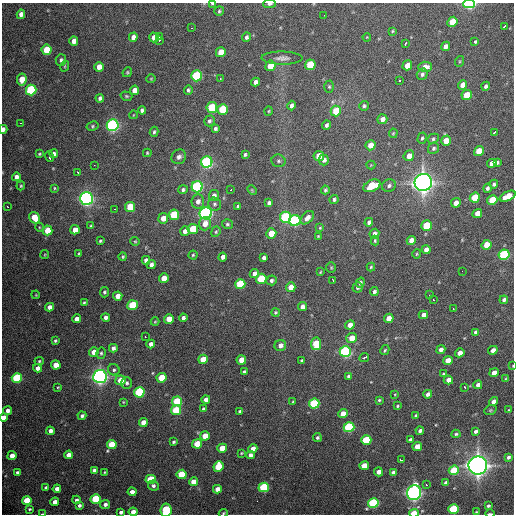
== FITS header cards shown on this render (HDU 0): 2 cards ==
NAXIS1  =                  512 / Axis length
NAXIS2  =                  512 / Axis length

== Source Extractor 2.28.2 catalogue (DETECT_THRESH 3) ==
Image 512 x 512 px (HDU 0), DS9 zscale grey, 1 PNG px = 1 image px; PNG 516 x 516 px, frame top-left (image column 1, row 512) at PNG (2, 3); each listed source drawn as its Kron ellipse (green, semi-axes under 4 px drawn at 4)
Background 2110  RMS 48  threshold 145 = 3 sigma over >= 5 px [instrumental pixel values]
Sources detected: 310; all 310 listed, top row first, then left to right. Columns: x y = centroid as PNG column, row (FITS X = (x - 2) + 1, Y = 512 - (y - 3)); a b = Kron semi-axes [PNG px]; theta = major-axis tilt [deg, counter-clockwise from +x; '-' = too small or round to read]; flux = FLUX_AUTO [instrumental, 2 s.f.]
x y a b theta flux
213 4 4 2 - 7.2e+03
269 4 6 3 1 7.6e+03
469 4 6 3 1 5.0e+05
219 11 5 4 - 4.6e+03
21 14 4 4 - 1.8e+04
324 15 2 2 - 3.0e+03
452 22 5 5 - 8.4e+04
504 26 4 2 - 6.1e+03
191 28 3 2 - 1.2e+04
393 31 4 3 - 3.7e+03
133 37 4 4 - 1.8e+04
154 37 5 5 - 2.8e+04
159 37 3 2 - 3.8e+03
247 37 4 4 - 8.8e+03
367 37 4 3 - 2.6e+03
160 40 3 2 - 4.9e+03
74 41 5 4 - 2.6e+04
474 42 4 3 - 1.3e+04
406 43 4 3 - 8.9e+03
445 46 5 4 - 1.7e+04
47 50 5 5 - 1.1e+05
221 52 5 5 - 6.5e+04
282 58 20 6 -1 1.8e+04
61 60 6 5 - 8.0e+03
460 61 5 3 - 3.3e+03
310 65 5 5 - 2.2e+05
407 65 5 4 - 4.3e+04
65 66 5 3 - 3.3e+03
270 66 5 5 - 7.5e+04
99 67 5 4 - 2.8e+04
425 67 7 5 5 2.2e+04
127 72 5 4 - 3.8e+03
422 74 6 5 - 8.2e+03
197 76 5 5 - 3.5e+05
220 78 2 2 - 2.3e+03
22 79 6 4 80 6.8e+04
151 79 4 4 - 3.2e+03
399 80 3 3 - 4.5e+03
255 82 4 4 - 1.2e+04
462 85 5 4 - 2.8e+04
486 86 4 4 - 8.5e+03
329 87 6 5 - 5.2e+03
31 90 5 5 - 4.4e+05
135 90 5 4 - 3.0e+04
188 90 5 4 - 5.3e+03
467 95 5 5 - 9.8e+04
126 96 6 4 -16 4.6e+03
100 98 4 4 - 8.5e+03
292 106 5 4 - 1.1e+04
364 106 5 5 - 6.0e+03
212 108 5 5 - 2.1e+05
223 109 5 5 - 1.5e+05
142 110 4 4 - 8.6e+03
269 111 4 3 - 2.8e+03
336 111 5 5 - 9.1e+04
133 115 4 2 - 2.2e+03
382 119 5 4 - 1.5e+04
209 121 6 5 - 7.3e+03
21 123 3 2 - 1.3e+04
113 125 6 5 - 9.2e+05
326 125 4 3 - 8.2e+03
92 126 6 4 29 5.0e+03
3 129 4 3 - 1.2e+04
215 129 4 4 - 7.1e+03
154 132 5 4 - 5.6e+03
494 132 4 2 - 5.7e+03
393 133 5 3 - 3.0e+03
422 138 5 4 - 5.3e+03
433 139 6 5 - 6.3e+03
446 141 5 4 - 4.8e+04
370 145 5 5 - 3.9e+04
433 148 6 5 - 7.3e+03
479 151 5 4 - 8.4e+04
147 153 4 3 - 3.9e+03
39 154 4 3 - 3.9e+03
54 154 4 4 - 1.4e+04
245 155 4 3 - 5.3e+03
319 156 5 5 - 5.4e+04
409 156 5 5 - 2.9e+04
49 157 5 3 - 2.2e+04
179 157 8 7 - 1.2e+04
324 160 5 5 - 1.2e+04
278 161 7 6 - 7.4e+03
207 162 5 5 - 5.8e+05
492 163 5 4 - 2.3e+04
497 163 4 3 - 6.2e+03
94 165 2 2 - 6.2e+03
371 165 4 4 - 3.0e+03
77 172 3 2 - 6.4e+03
16 177 4 4 - 1.5e+04
423 183 9 8 - 2.2e+06
494 184 4 4 - 7.4e+03
21 186 5 3 - 3.9e+03
372 186 9 5 25 1.3e+05
389 186 7 6 - 8.6e+03
197 187 5 5 - 6.2e+05
55 188 3 3 - 3.0e+03
487 188 4 4 - 8.2e+03
183 190 5 4 - 6.9e+03
231 190 3 2 - 3.2e+03
252 190 5 3 - 3.1e+03
325 190 4 4 - 5.0e+03
214 196 5 5 - 1.4e+04
508 196 8 4 25 6.1e+04
86 198 6 6 - 1.2e+06
475 198 5 5 - 1.4e+05
334 199 4 4 - 6.1e+03
492 200 5 5 - 1.1e+05
198 201 7 6 - 1.6e+04
269 203 4 4 - 8.8e+03
456 203 5 4 - 2.2e+04
214 204 6 6 - 7.5e+03
238 206 4 3 - 6.1e+03
8 207 3 2 - 4.0e+03
130 207 5 5 - 1.3e+05
114 209 2 2 - 2.0e+03
206 213 6 6 - 1.1e+06
477 214 5 4 - 3.8e+04
174 215 5 5 - 1.8e+05
286 217 5 5 - 3.8e+05
34 218 6 5 - 6.5e+04
163 218 5 5 - 3.3e+04
307 218 8 5 44 1.8e+04
295 221 5 5 - 6.9e+05
369 222 4 4 - 8.6e+03
205 224 7 6 - 2.7e+04
227 224 5 5 - 5.6e+03
427 225 5 5 - 1.3e+05
91 226 4 3 - 3.7e+03
39 227 4 3 - 2.7e+03
320 228 4 4 - 3.4e+03
193 229 5 5 - 1.3e+05
48 230 5 5 - 7.3e+04
75 230 5 4 - 3.5e+04
185 231 5 4 - 1.6e+04
216 232 5 4 - 4.5e+03
271 233 5 5 - 7.0e+04
374 234 5 4 - 1.2e+04
318 236 3 2 - 2.8e+03
411 240 5 4 - 2.4e+04
100 241 3 3 - 3.9e+03
135 241 5 4 - 3.6e+03
375 241 5 3 - 4.3e+03
487 245 5 5 - 5.4e+04
426 250 4 4 - 1.8e+04
79 254 4 3 - 4.1e+03
417 254 5 4 - 3.7e+03
45 255 5 3 - 2.7e+03
193 255 4 4 - 4.0e+03
504 255 5 5 - 4.0e+05
123 257 4 4 - 3.9e+03
223 257 4 4 - 1.4e+04
264 258 4 4 - 9.1e+03
146 260 4 4 - 1.5e+04
151 265 4 4 - 1.4e+04
371 267 4 4 - 4.3e+03
331 268 5 4 - 3.9e+03
462 271 2 2 - 2.3e+03
320 272 4 4 - 2.9e+03
254 274 5 4 - 1.5e+04
164 278 5 4 - 4.7e+04
261 279 5 5 - 1.8e+05
271 280 5 5 - 7.3e+03
333 280 3 2 - 3.7e+03
360 283 5 4 - 8.4e+03
240 284 5 5 - 2.0e+05
291 287 5 4 - 4.0e+04
357 287 5 5 - 6.7e+03
104 292 5 4 - 6.1e+03
374 292 4 4 - 8.8e+03
36 295 4 3 - 2.5e+03
430 295 3 2 - 5.4e+03
118 296 4 4 - 2.9e+04
433 299 2 2 - 2.2e+03
504 300 4 3 - 8.9e+03
84 303 4 3 - 4.3e+03
132 305 5 5 - 1.8e+05
50 307 4 4 - 1.9e+04
302 307 5 4 - 1.6e+04
453 308 2 2 - 2.3e+03
275 312 4 4 - 4.5e+03
423 315 5 4 - 1.7e+04
106 317 4 4 - 1.2e+04
183 318 4 4 - 1.1e+04
389 318 5 4 - 2.9e+04
77 319 4 4 - 2.2e+04
169 319 5 4 - 6.8e+04
155 322 4 3 - 3.0e+03
350 325 5 4 - 2.9e+04
475 332 4 3 - 6.9e+03
145 337 2 2 - 4.8e+03
352 338 5 5 - 4.7e+04
55 341 3 3 - 4.2e+03
151 344 4 4 - 1.5e+04
316 344 6 5 - 1.3e+05
280 345 6 5 - 1.7e+04
113 348 4 4 - 1.2e+04
385 350 5 3 - 4.0e+03
441 350 4 4 - 1.2e+04
493 350 5 4 - 2.1e+04
94 352 5 4 - 3.5e+04
345 352 5 5 - 6.7e+05
101 353 6 4 76 5.7e+03
460 353 5 4 - 2.2e+04
364 357 5 2 - 9.7e+03
203 359 5 4 - 7.6e+04
241 360 5 4 - 4.8e+04
302 360 3 3 - 4.1e+03
448 360 5 4 - 3.6e+04
39 361 4 4 - 4.2e+03
56 365 5 4 - 4.4e+04
513 366 2 2 - 1.8e+03
38 368 4 4 - 1.8e+04
114 370 6 5 - 7.0e+03
244 372 4 3 - 6.8e+03
494 373 5 4 - 2.9e+04
444 374 4 3 - 5.8e+03
100 376 7 6 - 1.3e+06
349 376 4 3 - 7.1e+03
17 378 5 5 - 3.3e+05
162 378 5 5 - 9.8e+04
506 378 4 3 - 3.2e+03
120 380 5 5 - 4.5e+04
448 380 4 4 - 3.0e+04
127 383 6 5 - 8.1e+03
478 385 4 4 - 1.6e+04
58 387 3 2 - 2.6e+03
465 387 3 2 - 4.4e+03
139 392 5 5 - 3.2e+05
395 394 3 2 - 2.2e+03
428 394 4 4 - 1.2e+04
206 400 4 4 - 1.8e+04
379 400 3 3 - 4.1e+03
177 401 5 5 - 1.9e+05
123 402 4 3 - 2.7e+03
293 402 3 2 - 3.2e+03
494 402 4 4 - 2.0e+04
314 404 5 5 - 2.9e+05
398 406 4 3 - 3.8e+03
203 409 4 4 - 5.5e+03
8 410 4 4 - 1.7e+04
176 410 5 5 - 2.0e+05
490 410 6 4 21 4.3e+03
509 410 3 2 - 2.4e+03
240 411 4 3 - 6.5e+03
343 414 5 4 - 3.8e+04
82 416 4 3 - 8.6e+03
416 416 4 3 - 5.3e+03
4 418 4 4 - 3.4e+04
143 422 4 4 - 3.8e+04
349 427 5 5 - 4.2e+05
50 431 4 4 - 1.7e+04
420 431 4 3 - 1.1e+04
476 431 4 3 - 8.6e+03
456 434 4 4 - 5.0e+03
205 436 5 4 - 5.5e+04
317 437 4 4 - 6.2e+03
366 440 5 4 - 1.9e+05
410 440 4 3 - 8.6e+03
174 442 3 3 - 5.4e+03
112 444 5 4 - 1.0e+05
197 444 5 4 - 1.1e+05
417 447 5 4 - 5.1e+04
222 448 5 4 - 7.2e+04
253 449 4 4 - 2.6e+04
241 453 4 2 - 3.4e+03
68 455 4 4 - 2.6e+04
250 455 4 4 - 1.3e+04
12 456 4 4 - 3.0e+04
508 457 4 3 - 7.7e+03
401 460 4 3 - 7.2e+03
478 465 9 9 - 2.1e+06
218 466 5 5 - 1.1e+05
364 466 5 4 - 6.7e+04
94 470 4 4 - 1.0e+04
454 470 5 4 - 1.4e+05
17 472 3 3 - 7.2e+03
105 472 4 3 - 3.2e+03
379 472 4 4 - 2.2e+04
393 472 4 4 - 1.2e+04
182 474 5 4 - 1.7e+05
151 479 5 4 - 1.8e+05
193 482 5 4 - 5.1e+04
446 483 4 4 - 1.4e+04
426 485 3 2 - 3.2e+03
153 486 5 5 - 8.5e+03
46 487 3 3 - 6.3e+03
264 487 5 5 - 3.1e+05
57 489 4 4 - 2.3e+04
217 489 4 4 - 2.8e+04
132 492 4 4 - 1.5e+04
414 493 7 7 - 1.3e+06
96 499 5 4 - 2.3e+05
27 500 5 4 - 1.1e+05
76 500 4 4 - 9.9e+03
55 502 4 4 - 2.2e+04
373 503 5 4 - 4.5e+05
105 504 5 4 - 1.3e+04
79 505 4 4 - 8.2e+03
488 506 4 3 - 6.0e+03
30 509 3 3 - 4.0e+03
453 509 5 4 - 2.7e+05
166 510 7 5 81 2.3e+05
121 512 4 3 - 9.4e+03
133 512 4 4 - 3.4e+04
476 512 3 2 - 2.4e+03
223 513 5 3 - 3.7e+03
414 513 5 3 - 1.1e+05
43 514 4 2 - 6.1e+03
490 514 4 2 - 7.9e+03
At the frame edge (FLAGS 8, measured only in part): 13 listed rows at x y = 213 4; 269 4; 469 4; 3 129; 513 366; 4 418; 166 510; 121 512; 133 512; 223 513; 414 513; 43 514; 490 514